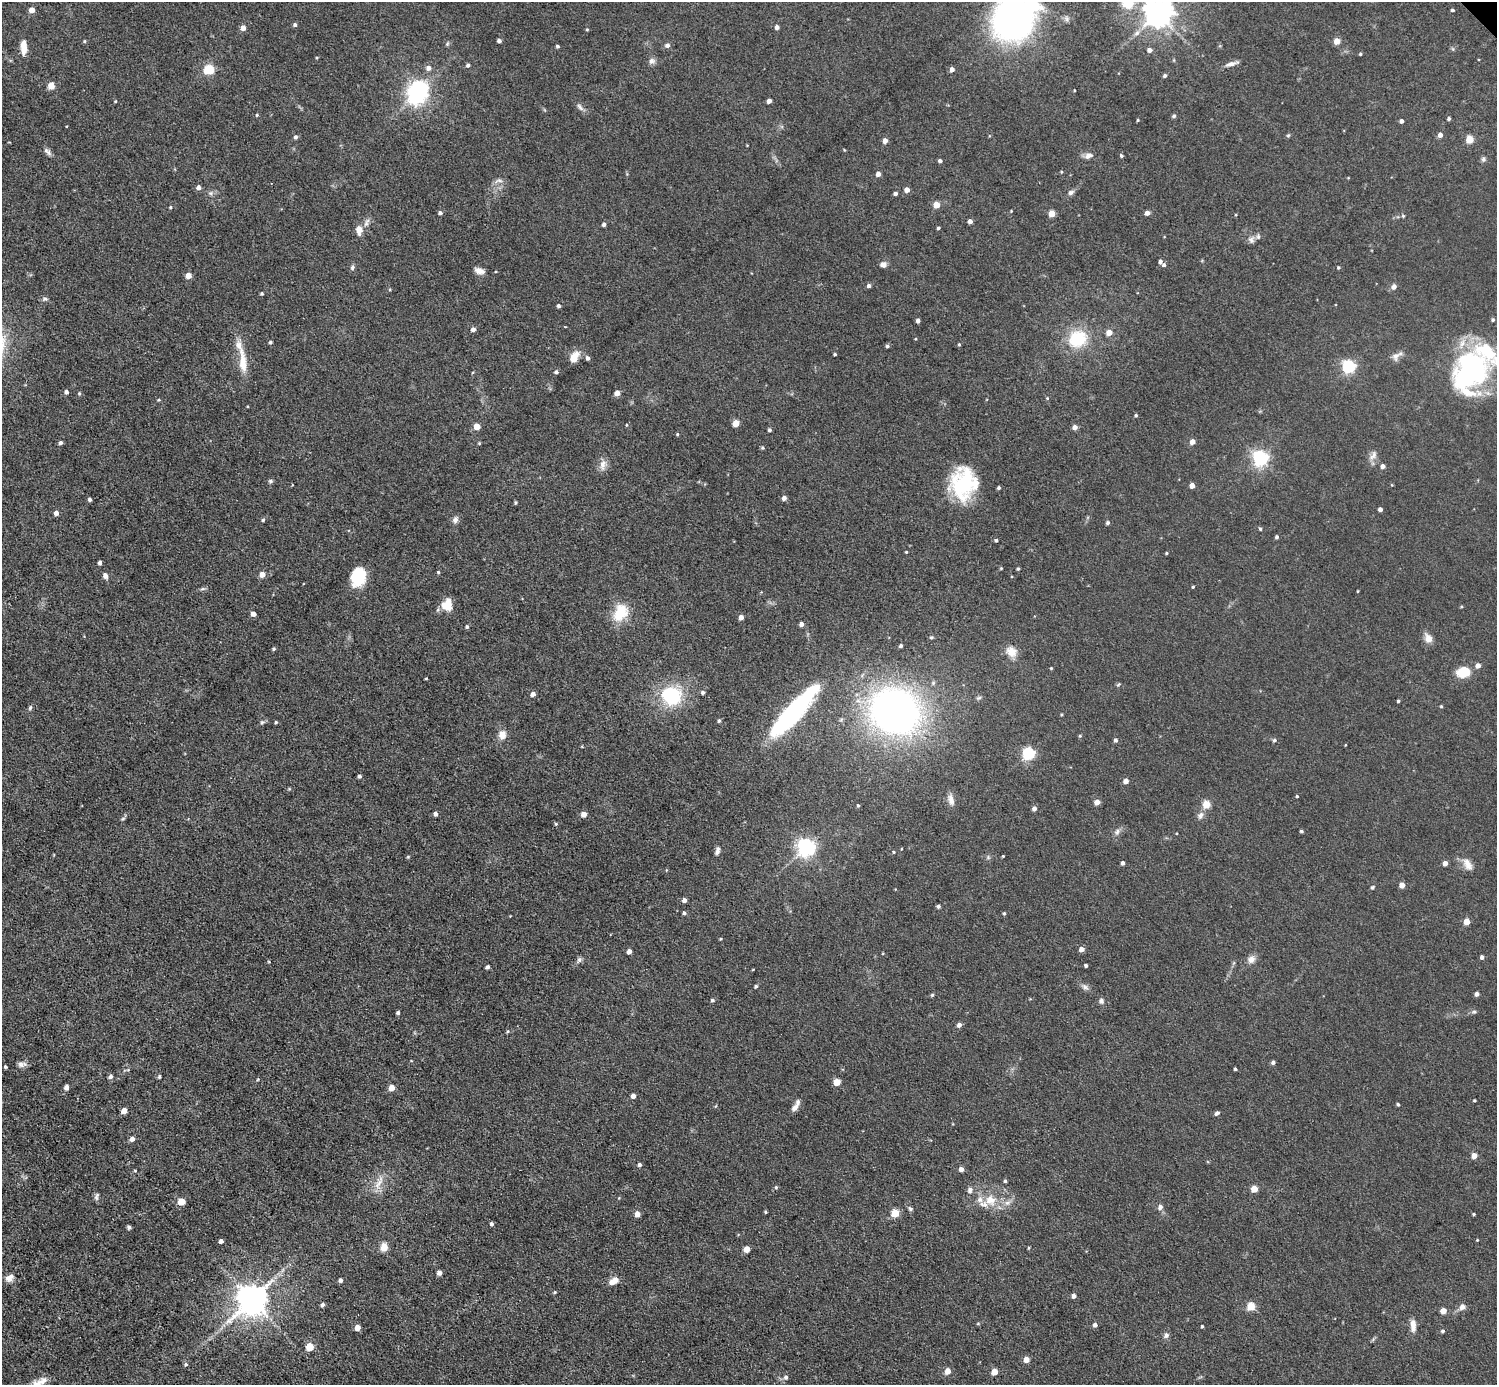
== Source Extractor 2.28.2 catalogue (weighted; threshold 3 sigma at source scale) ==
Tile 7 of 4 x 4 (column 3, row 2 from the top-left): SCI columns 2992-4486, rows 3062-4444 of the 5982 x 5981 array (HDU 1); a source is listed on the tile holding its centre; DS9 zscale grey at full resolution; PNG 1499 x 1387 px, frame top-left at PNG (2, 2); no overlay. Shown black and unused: <1% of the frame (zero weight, under 3 of 5 exposures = <1% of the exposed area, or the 3 px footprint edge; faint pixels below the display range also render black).
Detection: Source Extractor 2.28.2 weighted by HDU 2 'WHT'; one run over the whole footprint, this tile lists its part. Background 0.0512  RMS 0.0068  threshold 0.0305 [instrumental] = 3 sigma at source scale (4.5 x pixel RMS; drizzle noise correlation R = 1.50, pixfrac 1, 0.05/0.05 arcsec/px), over >= 5 px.
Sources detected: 308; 5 inside a brighter object's white glare — not listed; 7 inside a brighter listed object's ellipse — not listed separately; the other 296 listed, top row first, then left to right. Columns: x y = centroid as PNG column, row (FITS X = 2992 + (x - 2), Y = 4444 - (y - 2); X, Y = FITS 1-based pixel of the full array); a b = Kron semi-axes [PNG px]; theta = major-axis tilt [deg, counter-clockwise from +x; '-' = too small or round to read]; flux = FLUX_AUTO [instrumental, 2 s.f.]
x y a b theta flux
1128 3 15 13 -10 15
32 10 4 4 - 6.8
1452 10 4 3 - 1.1
1158 12 9 8 - 990
1014 19 37 31 70 240
295 25 4 4 - 1.5
777 27 4 4 - 3
243 28 4 4 - 5.7
587 29 4 3 - 0.69
1137 33 8 6 18 2.5
84 41 4 4 - 0.85
499 41 4 3 - 2.2
1337 41 5 4 - 9.3
447 44 6 4 46 1
667 45 5 5 - 2.4
557 46 4 3 - 1.2
23 47 17 7 -88 7.3
1150 50 5 4 - 3.3
1360 54 3 3 - 0.96
652 61 9 8 - 2.6
1232 64 19 5 15 3.4
468 65 4 4 - 1.6
428 68 6 6 - 3.1
952 69 5 4 - 3.2
209 70 5 5 - 49
1165 76 4 4 - 1.6
51 86 5 4 - 13
1074 90 3 2 - 0.48
416 95 6 6 - 260
115 101 4 3 - 0.61
769 101 4 4 - 3.5
580 107 11 5 -56 2.2
257 115 4 4 - 0.72
1174 116 5 4 - 1.4
1449 119 4 4 - 1.3
1138 120 3 3 - 0.69
1401 121 4 4 - 2.3
1288 135 6 4 2 0.87
1440 135 5 4 - 3.2
296 137 5 4 - 1.7
1470 139 5 5 - 21
885 141 4 4 - 4.4
844 150 4 3 - 0.53
47 152 13 5 -45 2.4
1089 155 10 7 13 3.5
1121 156 5 4 - 1
1483 159 7 6 - 1.7
940 161 4 3 - 1.9
1061 172 4 3 - 0.72
878 174 4 4 - 3.3
498 181 13 4 10 2.3
199 188 4 4 - 3.1
907 190 4 4 - 4.9
1071 192 8 6 26 2.2
211 193 6 5 - 1.4
895 193 4 3 - 1.9
936 205 4 4 - 10
170 207 5 4 - 0.83
1011 211 3 3 - 0.51
440 213 4 4 - 1.7
1147 213 5 5 - 2.5
1052 214 5 4 - 12
1403 216 5 4 - 0.83
970 221 4 4 - 3.2
604 224 4 4 - 1.9
938 228 3 3 - 1.2
359 230 9 6 -89 6.8
1251 240 10 8 -68 2.9
1160 261 5 4 - 2.5
883 264 8 7 - 2.9
1164 265 4 4 - 1.4
352 267 7 5 68 1.6
1338 267 4 3 - 0.74
479 271 11 7 -14 4.2
188 276 4 4 - 8.6
869 286 4 4 - 2.3
1394 287 6 6 - 2.7
262 294 4 3 - 0.95
45 299 8 5 9 1.5
558 306 4 4 - 1.5
1493 320 4 4 - 1.1
918 321 4 4 - 2.5
473 329 5 5 - 2.8
1109 333 5 4 - 7.1
915 339 3 3 - 0.58
1078 339 20 18 26 31
270 342 4 3 - 1.4
959 344 4 3 - 0.8
887 346 4 4 - 1.2
835 354 3 3 - 0.9
1396 356 15 8 39 3.8
574 358 7 5 63 17
588 358 5 4 - 2.3
243 362 40 10 -84 14
1348 367 6 5 - 110
1470 371 41 29 64 140
556 372 4 4 - 1.7
66 392 4 4 - 2.6
79 393 5 4 - 0.96
617 393 4 4 - 6
1047 398 4 4 - 0.71
159 400 4 3 - 0.76
1136 415 4 3 - 0.97
736 423 5 4 - 13
626 425 4 3 - 0.58
477 426 4 4 - 10
1075 427 4 4 - 4
770 430 4 4 - 1.4
677 434 4 3 - 0.72
1192 442 5 4 - 4.6
61 443 4 4 - 1.7
479 443 4 4 - 0.66
762 448 5 4 - 0.98
1373 455 15 7 54 3.6
1260 458 6 6 - 200
603 465 16 8 79 4.6
1383 466 4 4 - 3.4
271 481 5 5 - 1.3
962 485 34 24 -65 48
1192 486 4 4 - 5.4
998 488 4 3 - 1.3
784 498 5 5 - 2.4
90 499 4 4 - 1.5
515 503 4 3 - 0.92
1380 509 4 4 - 2.5
56 513 4 4 - 3.5
263 520 4 4 - 1
455 520 9 7 67 2.8
1108 523 5 4 - 1.4
1260 529 4 4 - 0.82
1277 537 4 4 - 1.4
996 540 3 3 - 1.1
906 552 3 3 - 0.65
1166 553 3 3 - 0.74
100 563 4 4 - 1.6
1001 568 4 3 - 0.63
1018 569 3 3 - 0.99
438 572 4 4 - 0.87
262 575 5 5 - 5.6
105 576 8 6 -66 2.5
357 578 18 15 46 22
1193 587 3 3 - 0.8
202 589 7 4 1 1.2
1358 591 4 2 - 0.5
447 604 13 11 77 11
1461 607 4 3 - 0.72
620 613 20 14 59 21
253 614 5 4 - 4.1
741 617 4 4 - 4.1
801 624 4 4 - 2.6
467 627 4 4 - 1.2
931 637 5 4 - 0.86
1428 638 12 8 -59 5.4
901 646 3 3 - 1.2
274 649 4 4 - 1
1011 652 14 12 -46 7.8
1478 666 5 4 - 3.8
1051 668 3 3 - 0.67
1464 672 10 8 8 23
426 679 4 3 - 0.57
1118 684 6 4 44 0.9
703 692 4 4 - 1.5
533 694 4 4 - 3.8
671 695 17 15 -26 55
979 698 7 4 19 1.2
1398 701 3 3 - 0.98
1441 706 4 4 - 0.72
30 708 7 4 63 1.2
894 710 39 33 -25 370
792 713 61 14 48 110
719 721 4 4 - 1.1
262 722 6 4 19 1.1
276 722 4 4 - 0.81
502 735 11 9 75 5.5
1080 736 4 4 - 0.83
1115 740 4 4 - 2
1274 740 5 5 - 1.4
1345 745 4 3 - 0.48
1028 754 5 5 - 93
360 776 4 4 - 1.4
1126 781 4 4 - 4.5
289 789 4 4 - 0.67
1297 796 3 3 - 0.72
951 800 15 7 -77 4.1
1097 802 4 4 - 5.8
1206 804 5 5 - 19
858 805 4 4 - 0.75
1034 809 4 4 - 2.8
435 814 4 4 - 2.5
584 814 5 5 - 5.4
1201 815 10 7 56 2.9
123 818 6 4 20 0.92
556 824 4 3 - 0.99
1301 831 3 3 - 1
1117 832 9 7 57 2.3
806 848 6 6 - 280
717 851 10 5 78 2.4
894 852 4 3 - 0.65
1003 856 3 3 - 0.59
988 857 6 5 - 1.2
1123 863 4 4 - 1.9
1445 863 4 4 - 4.6
1468 864 18 10 -61 6.1
1402 885 4 4 - 6.4
1372 887 6 4 51 1
684 900 4 4 - 3.1
938 906 4 3 - 1.6
684 913 4 4 - 1.4
1004 913 4 3 - 0.96
1467 922 5 4 - 9.3
721 939 3 3 - 0.64
1081 949 4 4 - 4.4
629 952 4 4 - 4.6
1482 957 4 4 - 2.3
1251 959 11 9 52 3.7
579 960 8 6 75 1.9
1086 966 3 3 - 1.3
487 967 4 3 - 1.8
756 986 4 4 - 1.2
1085 987 11 6 -30 2.5
1477 994 4 4 - 2.7
932 995 4 4 - 0.96
712 1000 4 4 - 1.4
1101 1001 8 6 -75 1.8
1474 1012 6 4 0 1.1
398 1013 4 4 - 1.3
959 1025 5 4 - 2.8
507 1031 5 3 - 0.79
1273 1062 4 4 - 1.9
21 1064 10 7 -25 2.6
5 1067 3 3 - 1.2
1235 1069 3 3 - 1
110 1076 5 4 - 2.1
159 1077 4 3 - 1.1
258 1079 5 3 - 0.64
837 1082 5 5 - 13
66 1087 6 5 - 2.3
392 1088 5 4 - 8.2
633 1096 4 4 - 3.9
1474 1101 3 3 - 0.77
1398 1104 4 3 - 1.1
795 1107 11 6 46 3.9
124 1111 5 4 - 7.9
1217 1113 6 4 38 1.8
132 1139 5 4 - 3.6
1474 1156 4 4 - 8
640 1165 5 4 - 1.7
961 1169 4 4 - 3.6
135 1171 4 3 - 0.67
1005 1181 4 3 - 1.2
379 1183 25 8 68 7.5
776 1187 4 4 - 0.94
1254 1189 5 4 - 12
970 1190 9 7 78 2.4
96 1196 10 5 75 1.8
990 1200 15 14 - 12
181 1202 5 5 - 15
1007 1203 8 6 17 2.8
1160 1207 8 7 - 2.4
910 1209 6 5 - 1.3
765 1212 3 3 - 0.74
895 1213 5 5 - 22
637 1214 5 4 - 6.8
1474 1214 3 3 - 0.74
491 1224 4 3 - 1.9
129 1227 4 3 - 1.4
1477 1240 3 3 - 0.61
221 1241 4 4 - 2.8
384 1247 10 8 76 5.7
1028 1248 5 3 - 0.64
747 1249 5 5 - 8.4
439 1273 4 4 - 4
9 1278 10 8 33 3.9
341 1280 4 4 - 2.2
614 1281 12 7 31 5.6
555 1292 4 4 - 0.84
1074 1296 4 4 - 3.1
252 1299 9 8 - 1400
323 1305 4 4 - 1.8
1251 1306 5 5 - 22
1462 1307 7 6 - 3.4
1443 1311 4 4 - 8.7
978 1323 5 3 - 0.68
1095 1325 4 4 - 2.5
1413 1325 14 6 -88 5.9
1202 1326 3 3 - 0.91
357 1328 5 4 - 8.1
1443 1331 4 4 - 1.3
1166 1335 7 6 - 2.2
310 1347 5 5 - 20
1026 1360 5 4 - 6.2
186 1364 5 5 - 1.3
948 1371 5 4 - 7.2
994 1372 5 4 - 8.1
786 1377 6 5 - 1.9
37 1384 16 9 1 5.1
Isophote crosses this tile's border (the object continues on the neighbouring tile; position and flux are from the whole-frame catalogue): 4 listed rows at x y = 1128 3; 1158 12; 1014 19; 37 1384